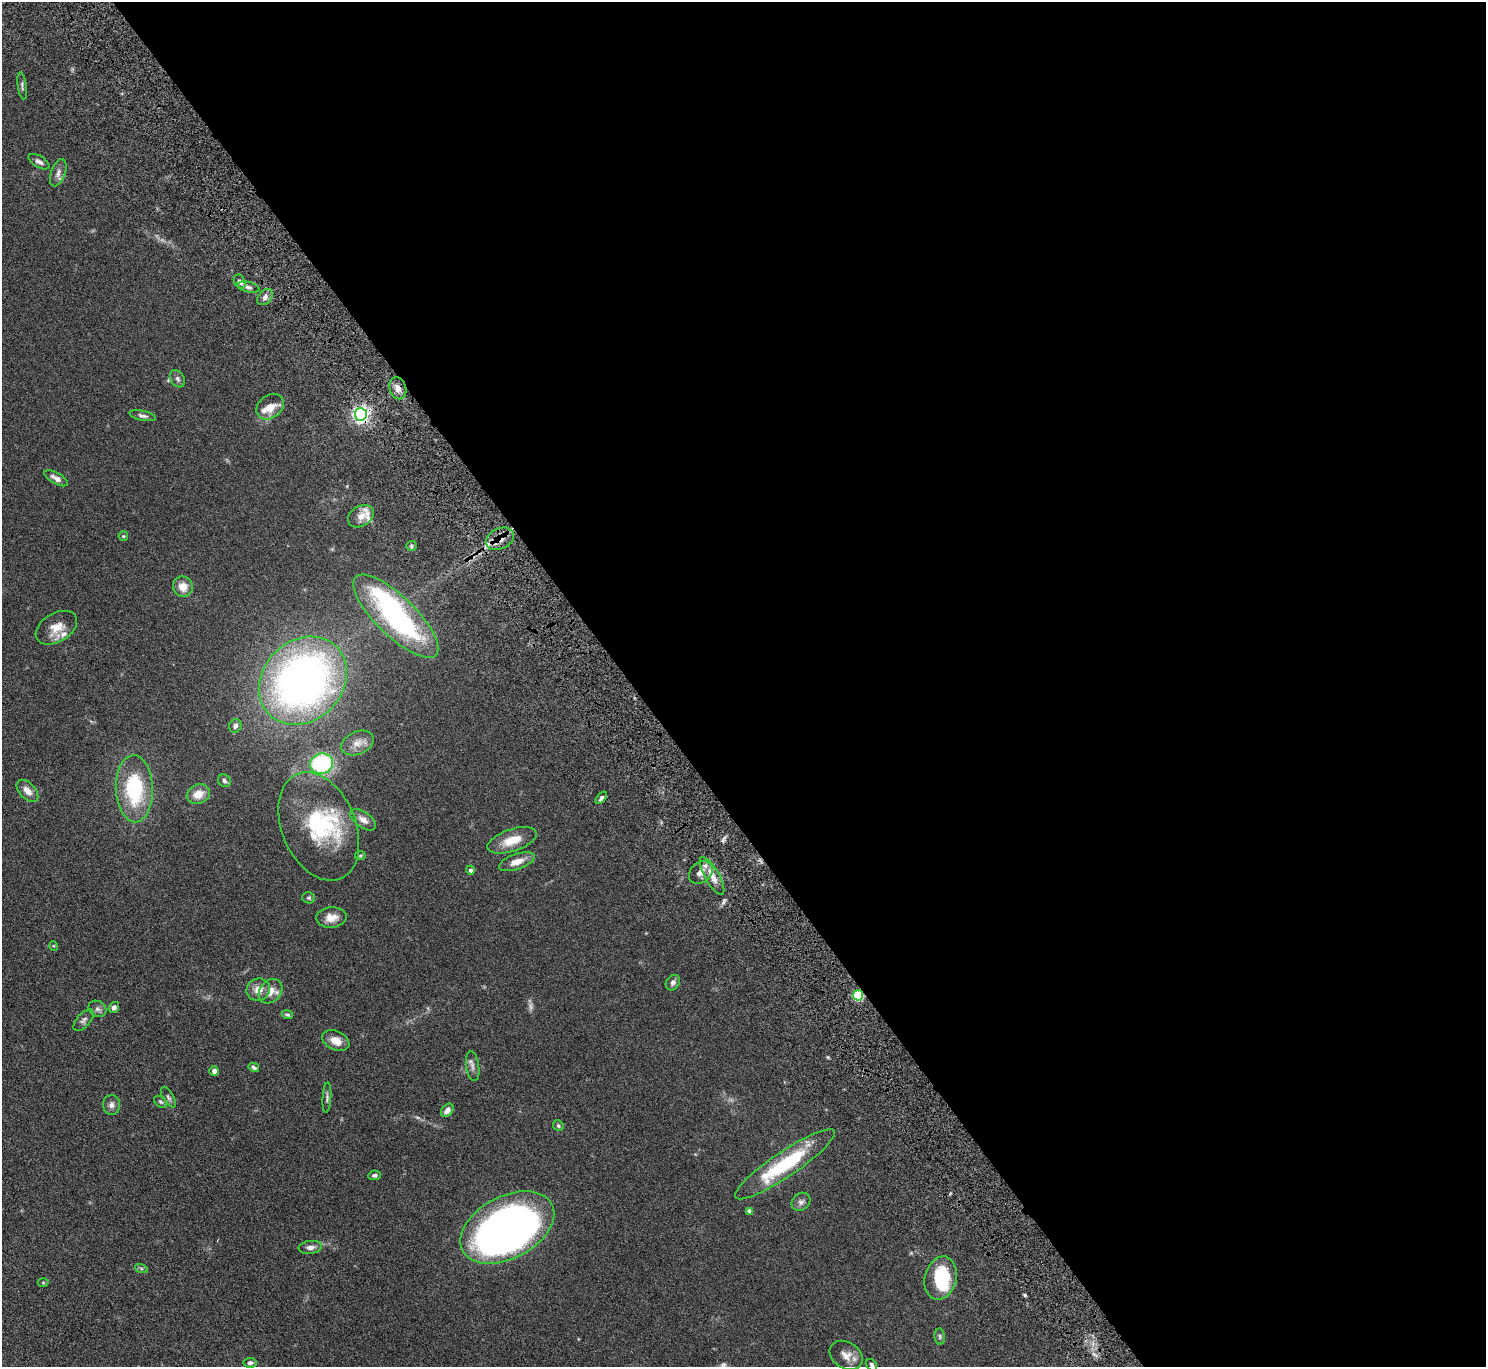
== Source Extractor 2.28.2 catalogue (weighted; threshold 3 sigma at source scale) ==
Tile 8 of 4 x 4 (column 4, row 2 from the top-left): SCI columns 4504-5987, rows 2925-4289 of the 6037 x 5985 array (HDU 1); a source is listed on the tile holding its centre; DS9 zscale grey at full resolution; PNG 1488 x 1369 px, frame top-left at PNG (2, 2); each listed source drawn as its Kron ellipse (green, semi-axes under 4 px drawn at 4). Shown black and unused: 58% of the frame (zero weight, under 4 of 8 exposures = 3% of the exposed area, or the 3 px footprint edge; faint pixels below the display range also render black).
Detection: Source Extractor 2.28.2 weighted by HDU 2 'WHT'; one run over the whole footprint, this tile lists its part. Background 0.0883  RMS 0.0051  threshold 0.021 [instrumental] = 3 sigma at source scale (4.09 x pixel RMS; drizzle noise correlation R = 1.36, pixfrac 0.8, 0.05/0.05 arcsec/px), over >= 5 px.
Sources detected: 83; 3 too faint to see at this stretch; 5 inside a brighter object's white glare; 1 cosmic-ray / hot-pixel residue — neither listed nor drawn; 4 inside a brighter listed object's ellipse — not listed separately; the other 70 listed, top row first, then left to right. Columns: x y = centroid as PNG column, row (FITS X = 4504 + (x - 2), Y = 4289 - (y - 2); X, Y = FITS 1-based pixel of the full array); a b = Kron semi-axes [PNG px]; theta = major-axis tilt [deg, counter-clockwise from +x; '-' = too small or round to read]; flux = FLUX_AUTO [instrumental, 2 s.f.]
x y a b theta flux
22 86 14 4 -82 1
39 162 11 5 -31 1.7
58 173 14 7 70 2.4
240 282 7 5 -61 1.8
248 287 11 5 -13 1.4
265 297 9 6 48 2.1
178 379 9 6 -58 1.4
398 388 11 8 -75 2.9
270 407 15 11 36 6
361 414 6 6 - 150
142 416 13 5 -11 1.4
56 478 13 5 -29 2.3
361 516 14 10 31 4.2
123 536 5 4 - 0.49
500 539 15 10 25 4.5
412 546 5 5 - 0.78
183 587 10 9 - 4.9
396 616 56 20 -44 81
56 628 22 14 31 6.8
303 681 48 40 46 240
235 726 7 6 - 1.2
357 743 17 11 24 4.4
322 764 11 10 - 40
224 781 7 6 - 1.1
134 789 33 18 -88 34
27 791 13 8 -46 3.5
198 794 12 9 21 5.7
601 798 7 4 50 1.1
363 820 15 7 -36 3.2
319 826 57 37 -67 39
512 840 26 11 18 8.6
360 856 5 4 - 0.57
517 862 18 7 19 4.8
470 870 4 4 - 1.3
701 872 13 10 39 4.4
712 876 21 7 -61 5.1
309 898 6 5 - 0.76
331 917 15 10 4 5
54 946 5 3 - 0.39
673 983 8 6 56 1.6
258 990 12 11 - 4.3
271 991 13 10 48 4.6
858 995 5 5 - 34
114 1007 6 5 - 1.6
98 1009 9 7 -32 1.5
287 1015 6 4 -22 0.72
84 1020 13 6 48 1.6
336 1041 14 9 -25 4.5
473 1066 15 6 -81 2
254 1067 5 4 - 1.2
214 1071 5 4 - 1.9
168 1097 11 5 -59 1.2
327 1097 15 4 86 1.1
160 1102 7 5 -39 0.78
112 1105 10 8 -83 2
447 1110 7 5 49 2.4
558 1125 6 5 - 0.81
785 1164 59 12 34 36
374 1175 6 4 6 0.91
801 1202 10 8 41 1.8
749 1211 4 4 - 1.7
507 1228 50 31 28 270
310 1247 12 6 7 2.3
141 1268 7 4 -19 0.75
941 1278 22 15 75 22
43 1282 5 3 - 0.45
940 1337 8 5 -84 0.92
846 1355 18 13 -32 4.6
250 1363 6 5 - 1.4
872 1365 6 5 - 0.96
Overlapping masked pixels (flux is a lower limit): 5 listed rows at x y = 398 388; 361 414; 500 539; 701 872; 858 995
Isophote crosses this tile's border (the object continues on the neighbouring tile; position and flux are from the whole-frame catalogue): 1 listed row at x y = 872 1365